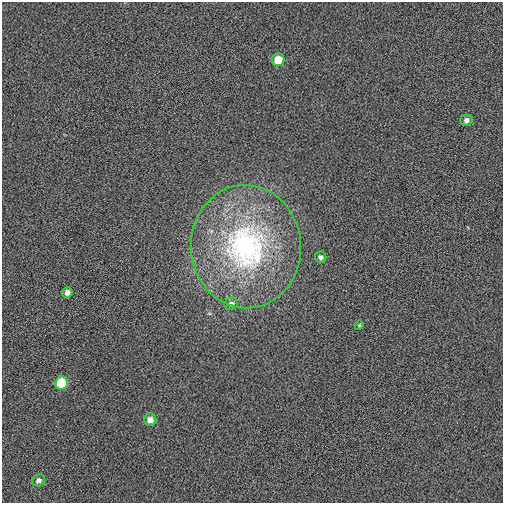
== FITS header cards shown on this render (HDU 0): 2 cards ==
NAXIS1  =                  501 / Axis length
NAXIS2  =                  501 / Axis length

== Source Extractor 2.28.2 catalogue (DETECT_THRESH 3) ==
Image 501 x 501 px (HDU 0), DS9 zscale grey, 1 PNG px = 1 image px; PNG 505 x 505 px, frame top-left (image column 1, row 501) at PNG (2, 2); each listed source drawn as its Kron ellipse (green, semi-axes under 4 px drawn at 4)
Background -3.32e-04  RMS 0.059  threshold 0.178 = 3 sigma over >= 5 px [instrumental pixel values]
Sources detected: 10; all 10 listed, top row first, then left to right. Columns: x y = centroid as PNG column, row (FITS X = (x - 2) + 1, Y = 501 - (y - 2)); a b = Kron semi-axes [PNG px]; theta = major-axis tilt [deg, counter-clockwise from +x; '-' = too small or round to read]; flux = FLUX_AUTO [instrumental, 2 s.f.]
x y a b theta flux
278 60 6 6 - 67
466 120 6 6 - 16
246 247 62 55 -86 970
321 257 6 5 - 11
67 292 5 5 - 18
231 304 7 6 - 13
359 325 4 4 - 4.7
61 383 6 6 - 140
150 420 6 6 - 28
39 480 7 5 32 14